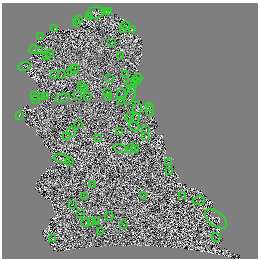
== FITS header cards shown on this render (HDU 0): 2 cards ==
NAXIS1  =                  256 / length of data axis 1
NAXIS2  =                  256 / length of data axis 2

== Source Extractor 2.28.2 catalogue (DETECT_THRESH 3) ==
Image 256 x 256 px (HDU 0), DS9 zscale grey, 1 PNG px = 1 image px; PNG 260 x 260 px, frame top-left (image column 1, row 256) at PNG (2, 3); each listed source drawn as its Kron ellipse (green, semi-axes under 4 px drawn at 4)
Background -0.00399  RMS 2.1e-06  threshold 6.44e-06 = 3 sigma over >= 5 px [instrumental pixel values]
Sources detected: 188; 108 with non-positive FLUX_AUTO (blend fragments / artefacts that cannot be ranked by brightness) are neither listed nor drawn; the other 80 listed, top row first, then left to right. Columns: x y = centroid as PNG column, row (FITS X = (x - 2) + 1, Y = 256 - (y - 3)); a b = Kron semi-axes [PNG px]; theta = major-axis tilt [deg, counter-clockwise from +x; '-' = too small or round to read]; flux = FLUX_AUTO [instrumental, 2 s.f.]
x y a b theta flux
106 11 3 2 - 0.12
108 12 2 2 - 0.07
96 13 8 6 3 0.029
90 16 3 2 - 0.49
79 19 3 2 - 0.24
76 22 3 2 - 0.099
126 26 4 2 - 0.15
55 29 2 2 - 0.095
123 29 2 2 - 0.03
132 29 3 2 - 1.1
40 37 3 2 - 0.11
112 43 3 2 - 0.12
34 49 4 2 - 0.27
39 51 4 2 - 0.17
50 53 3 3 - 0.079
46 55 2 2 - 0.039
121 56 2 2 - 0.032
24 66 6 3 18 0.55
75 69 4 2 - 0.037
71 71 3 2 - 0.13
126 74 4 2 - 0.098
54 75 4 2 - 0.085
61 75 3 2 - 0.18
138 78 4 2 - 0.25
110 79 3 2 - 0.068
134 81 4 2 - 0.094
137 82 3 2 - 0.063
131 84 6 3 -14 0.053
82 86 2 2 - 0.0091
132 88 3 2 - 0.24
85 89 4 2 - 0.21
108 92 3 2 - 0.096
121 94 5 2 - 0.036
34 95 3 2 - 0.036
77 95 3 2 - 0.044
42 96 2 2 - 0.1
46 96 2 2 - 0.014
87 96 3 2 - 0.17
130 96 10 3 64 0.57
109 97 4 2 - 0.19
63 98 7 2 18 0.82
35 99 4 2 - 0.14
121 100 3 2 - 0.082
149 106 3 3 - 0.13
137 108 7 4 86 0.046
150 110 6 2 -83 0.16
19 115 4 2 - 0.4
130 117 5 3 - 0.064
135 118 5 2 - 0.055
78 124 3 2 - 0.13
135 127 6 2 -37 0.036
146 130 3 2 - 0.066
71 132 4 2 - 0.2
119 132 4 2 - 0.15
67 136 4 2 - 0.0038
146 137 3 3 - 0.25
98 138 3 2 - 0.023
120 148 6 2 -20 0.14
131 148 4 3 - 0.0017
135 149 2 2 - 0.095
62 158 8 3 -14 0.097
69 161 3 2 - 0.04
168 163 3 2 - 0.23
170 171 3 2 - 0.24
93 185 2 2 - 0.067
144 195 4 2 - 0.18
183 196 2 2 - 0.059
85 197 3 2 - 0.12
199 201 6 2 10 0.12
72 204 2 2 - 0.21
80 213 3 2 - 0.13
109 216 4 2 - 0.23
216 219 13 7 -39 0.39
96 221 3 2 - 0.1
91 222 4 2 - 0.064
86 223 3 2 - 0.2
123 225 2 2 - 0.12
101 231 2 2 - 0.18
216 237 4 2 - 0.19
52 239 2 2 - 0.32
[108 non-positive-flux detections neither listed nor drawn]